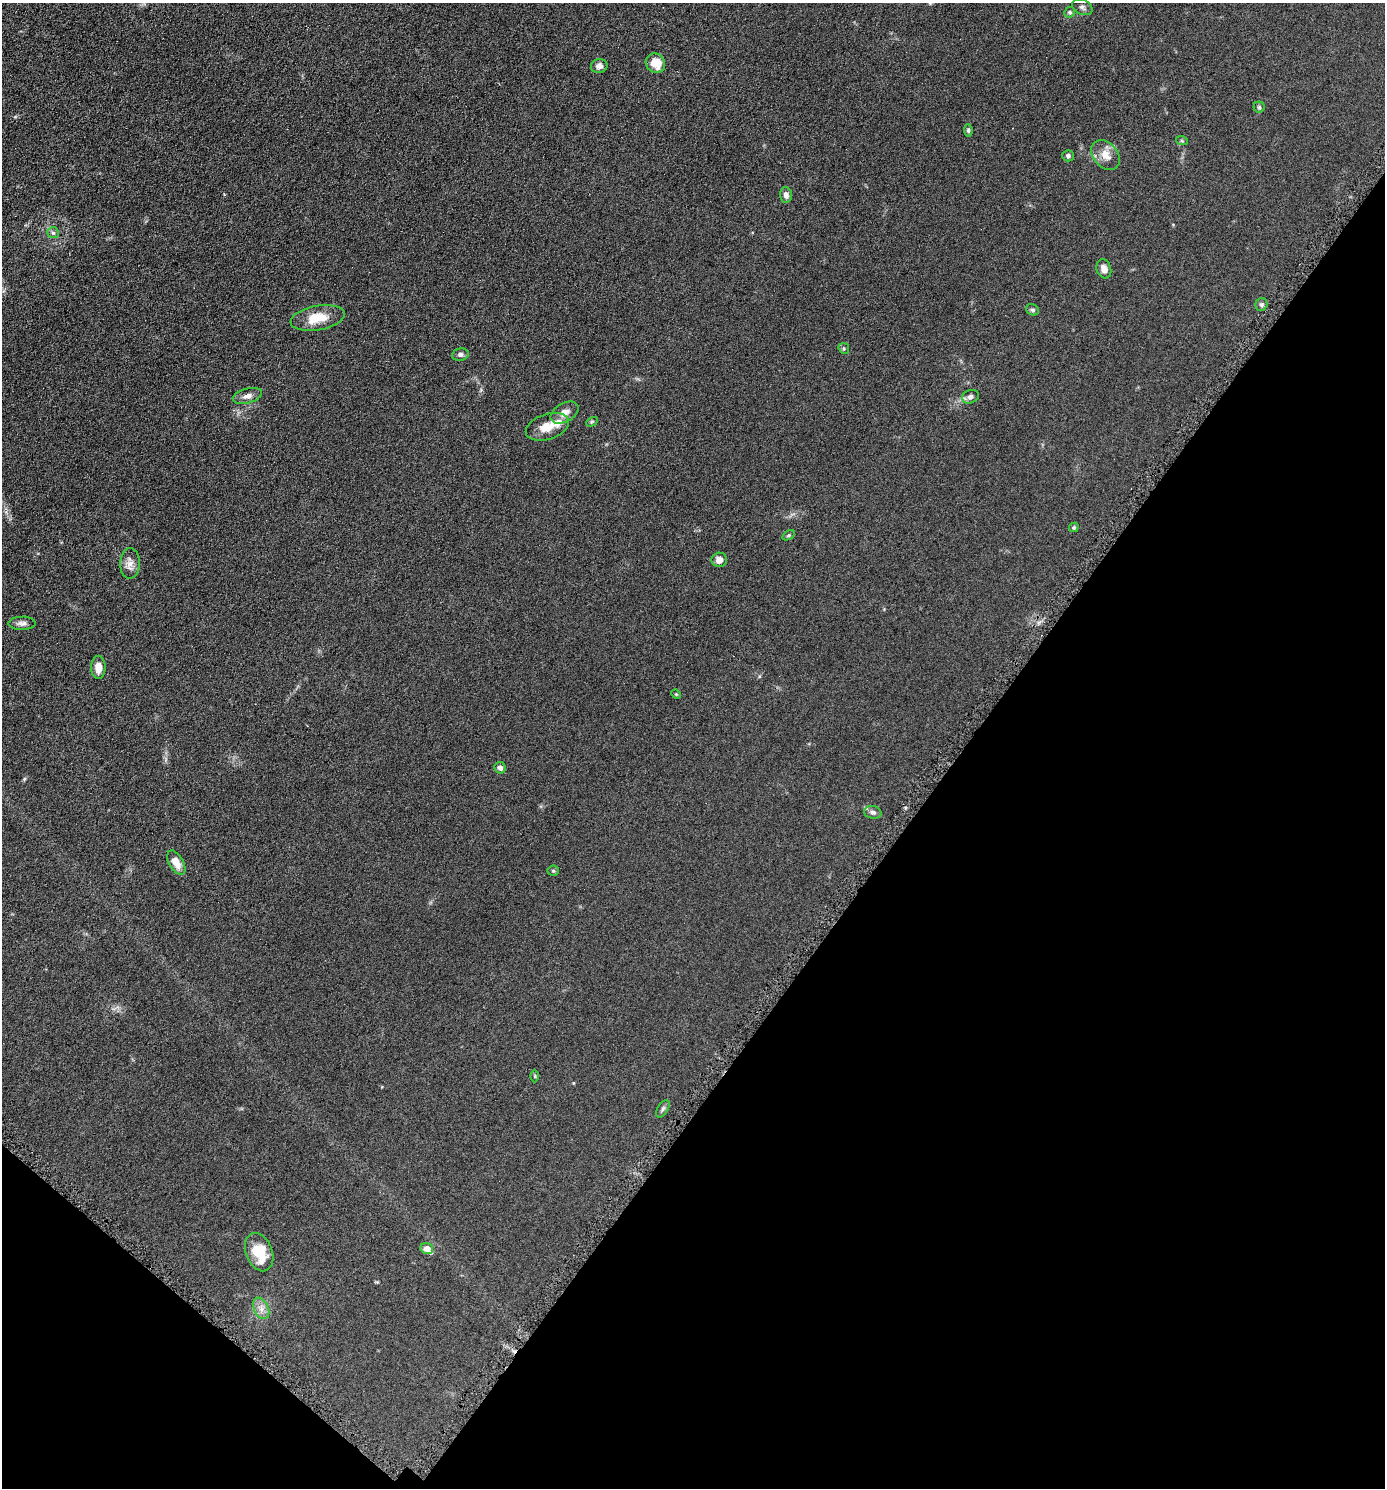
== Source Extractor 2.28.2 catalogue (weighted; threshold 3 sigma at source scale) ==
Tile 15 of 4 x 4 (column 3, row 4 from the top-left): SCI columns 2915-4297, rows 10-1495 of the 5970 x 5964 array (HDU 1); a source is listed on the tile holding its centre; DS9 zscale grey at full resolution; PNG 1387 x 1490 px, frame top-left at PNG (2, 3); each listed source drawn as its Kron ellipse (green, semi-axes under 4 px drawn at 4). Shown black and unused: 34% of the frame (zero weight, under 4 of 8 exposures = <1% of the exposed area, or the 3 px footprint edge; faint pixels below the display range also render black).
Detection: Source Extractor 2.28.2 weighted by HDU 2 'WHT'; one run over the whole footprint, this tile lists its part. Background 0.0901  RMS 0.0078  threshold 0.032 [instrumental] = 3 sigma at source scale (4.09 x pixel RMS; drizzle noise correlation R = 1.36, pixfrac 0.8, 0.05/0.05 arcsec/px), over >= 5 px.
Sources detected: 41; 1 cosmic-ray / hot-pixel residue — neither listed nor drawn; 2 inside a brighter listed object's ellipse — not listed separately; the other 38 listed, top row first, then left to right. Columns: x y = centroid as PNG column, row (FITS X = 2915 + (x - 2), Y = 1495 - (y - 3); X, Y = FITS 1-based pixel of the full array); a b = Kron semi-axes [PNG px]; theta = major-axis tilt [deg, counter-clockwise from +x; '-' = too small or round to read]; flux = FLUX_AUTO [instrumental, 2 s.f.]
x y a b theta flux
1082 7 11 7 -26 2.2
1070 12 6 5 - 1.2
655 63 10 9 - 11
599 66 8 7 - 2.8
1259 107 5 5 - 1.1
968 130 6 4 -82 1.1
1182 141 6 4 -18 0.74
1106 155 17 12 -50 8.1
1068 156 5 5 - 1.7
786 195 8 6 -87 3
53 233 6 5 - 1.4
1104 269 10 7 -72 4.2
1261 304 6 6 - 1.3
1033 310 7 5 -27 1.2
318 318 27 12 10 15
844 348 6 5 - 1
460 355 8 6 9 2.4
247 396 15 7 15 3.7
970 397 8 6 22 2.6
565 413 15 9 29 5
592 422 6 4 28 0.79
547 427 22 12 18 11
1074 527 5 4 - 1
789 535 7 4 31 0.95
719 560 8 7 - 4
130 563 15 10 88 5
22 623 13 6 1 2.8
98 667 11 7 -89 6.3
676 694 5 4 - 0.67
500 768 6 5 - 2.6
873 812 9 6 -12 2.3
176 863 13 7 -60 7.2
553 871 5 5 - 0.97
535 1076 6 4 90 0.82
663 1109 9 5 59 1.7
427 1248 6 5 - 5.7
259 1252 20 13 -68 20
261 1308 11 7 -65 4.2